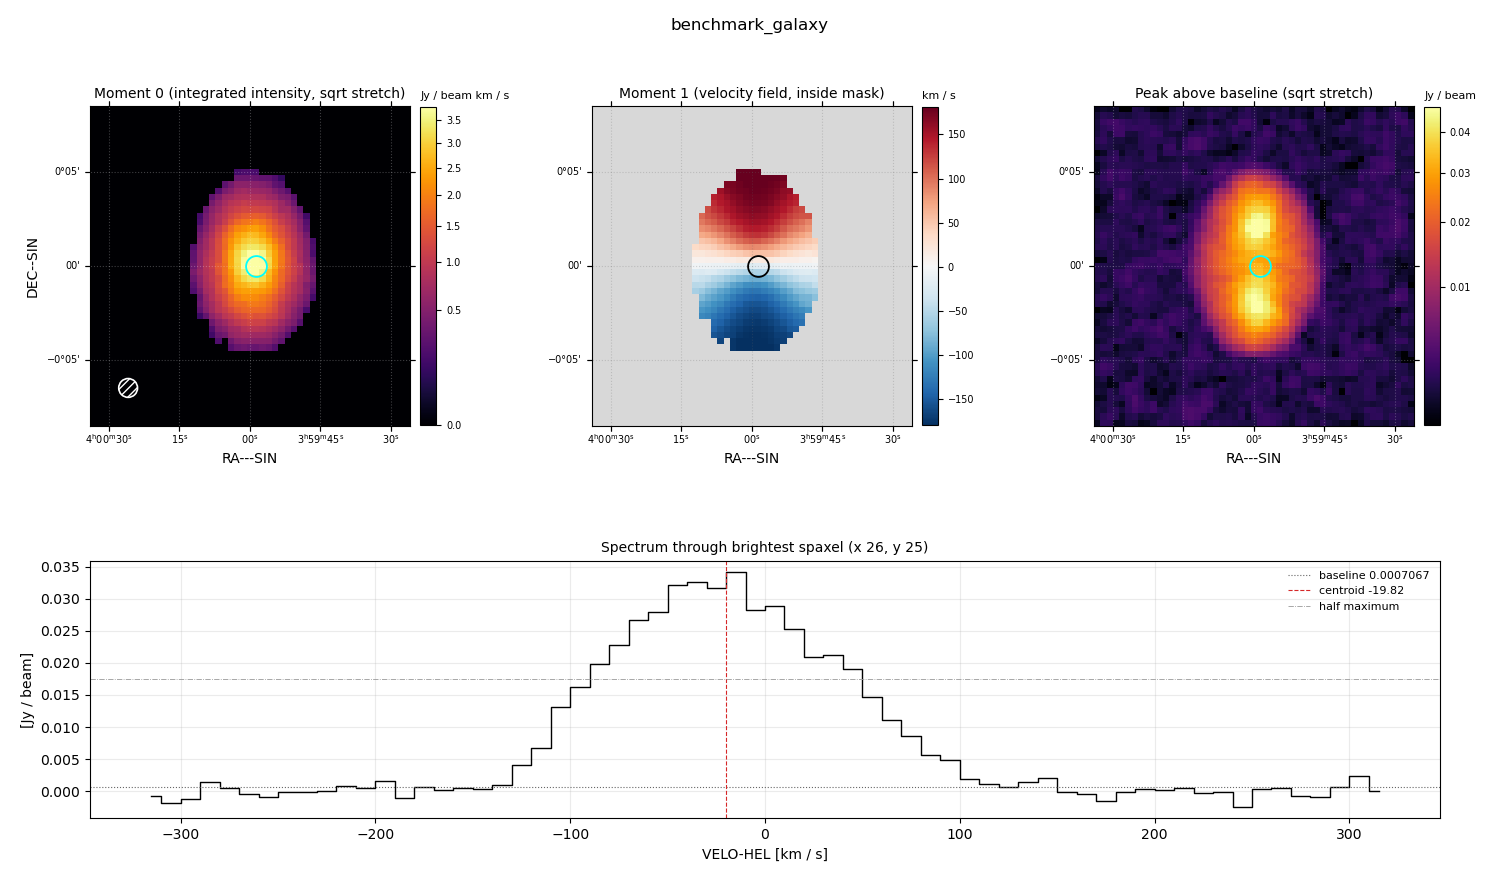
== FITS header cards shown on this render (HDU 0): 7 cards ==
OBJECT  = 'benchmark_galaxy'
BUNIT   = 'JY/BEAM '           /
CTYPE1  = 'RA---SIN'           /
CTYPE2  = 'DEC--SIN'           /
CTYPE3  = 'VELO-HEL'           /
NAXIS3  =                   64 / length of data axis 3
CUNIT3  = 'km/s    '           /

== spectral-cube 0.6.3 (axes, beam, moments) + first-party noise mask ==
SpectralCube HDU 0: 64 channels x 51 x 51 spaxels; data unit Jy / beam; figure title: benchmark_galaxy
Units: BUNIT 'JY/BEAM' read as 'Jy/beam' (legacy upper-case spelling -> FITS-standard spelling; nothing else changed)
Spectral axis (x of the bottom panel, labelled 'VELO-HEL [km / s]'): -315 .. 315 km / s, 64 channels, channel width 10 km / s
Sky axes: RA---SIN/DEC--SIN; field 17' x 17' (20 arcsec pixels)
Beam (drawn as the hatched ellipse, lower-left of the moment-0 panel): BMAJ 60 arcsec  BMIN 60 arcsec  BPA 0 deg
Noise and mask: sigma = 1.0e-03 Jy / beam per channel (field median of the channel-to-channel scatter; agrees with the line-free scatter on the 2140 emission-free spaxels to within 1%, no correlation factor applied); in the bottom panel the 43 channels outside the line scatter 1.3e-03 Jy / beam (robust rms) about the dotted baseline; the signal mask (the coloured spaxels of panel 2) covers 18% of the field
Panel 1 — Moment 0 (line voxels x channel width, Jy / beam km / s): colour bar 0 .. 3.82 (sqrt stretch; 0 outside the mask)
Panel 2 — Moment 1 (intensity-weighted velocity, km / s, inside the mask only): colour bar -180 .. 181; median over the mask -6
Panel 3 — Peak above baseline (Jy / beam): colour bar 0.00149 .. 0.0469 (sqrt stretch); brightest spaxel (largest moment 0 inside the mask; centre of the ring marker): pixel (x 26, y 25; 0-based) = FK5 03h59m58s +00d00m00s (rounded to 2 s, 20 arcsec steps: no finer than the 20 arcsec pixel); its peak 0.0334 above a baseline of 0.0007067
Panel 4 — spectrum at that spaxel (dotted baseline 0.0007067 Jy / beam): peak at -15 km / s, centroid -19.82 km / s (red dashed line; intensity-weighted over the run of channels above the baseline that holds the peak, -140 .. 120 km / s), W50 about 140 km / s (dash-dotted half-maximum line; edge to edge of the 14 channels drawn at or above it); detected line -120 .. 90 km / s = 21 of 64 channels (33%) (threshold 4 sigma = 0.0041 Jy / beam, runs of >= 3 channels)